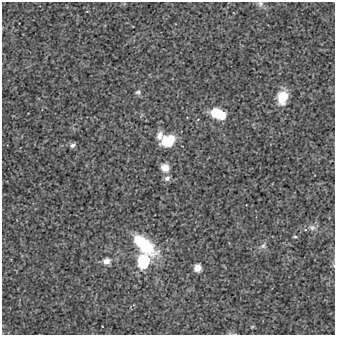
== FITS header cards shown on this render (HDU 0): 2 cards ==
NAXIS1  =                  333
NAXIS2  =                  333

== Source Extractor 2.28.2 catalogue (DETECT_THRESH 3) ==
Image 333 x 333 px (HDU 0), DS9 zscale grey, 1 PNG px = 1 image px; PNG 337 x 337 px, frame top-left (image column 1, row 333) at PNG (2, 2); no overlay
Background -2.59e-05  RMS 0.0042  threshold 0.0127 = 3 sigma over >= 5 px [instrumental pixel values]
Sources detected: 18; all 18 listed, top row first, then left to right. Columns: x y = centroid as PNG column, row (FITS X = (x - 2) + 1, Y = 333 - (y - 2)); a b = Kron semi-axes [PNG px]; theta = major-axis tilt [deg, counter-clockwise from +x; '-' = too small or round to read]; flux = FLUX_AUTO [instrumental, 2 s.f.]
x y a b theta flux
260 4 8 8 - 0.89
138 92 7 6 - 0.67
282 98 15 10 77 5
218 114 15 9 -21 7.7
198 119 4 2 - 0.17
160 135 11 7 78 1.9
168 141 14 11 24 7.2
72 145 7 5 25 0.74
165 167 8 7 - 3.1
167 178 9 8 - 1.1
312 227 9 7 -24 1.2
295 237 6 3 7 0.31
144 245 29 13 -41 15
263 246 8 8 - 0.99
106 261 9 8 - 1.7
143 261 13 11 76 12
197 268 7 6 - 2.3
252 327 6 4 2 0.32
At the frame edge (FLAGS 8, measured only in part): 1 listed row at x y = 260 4